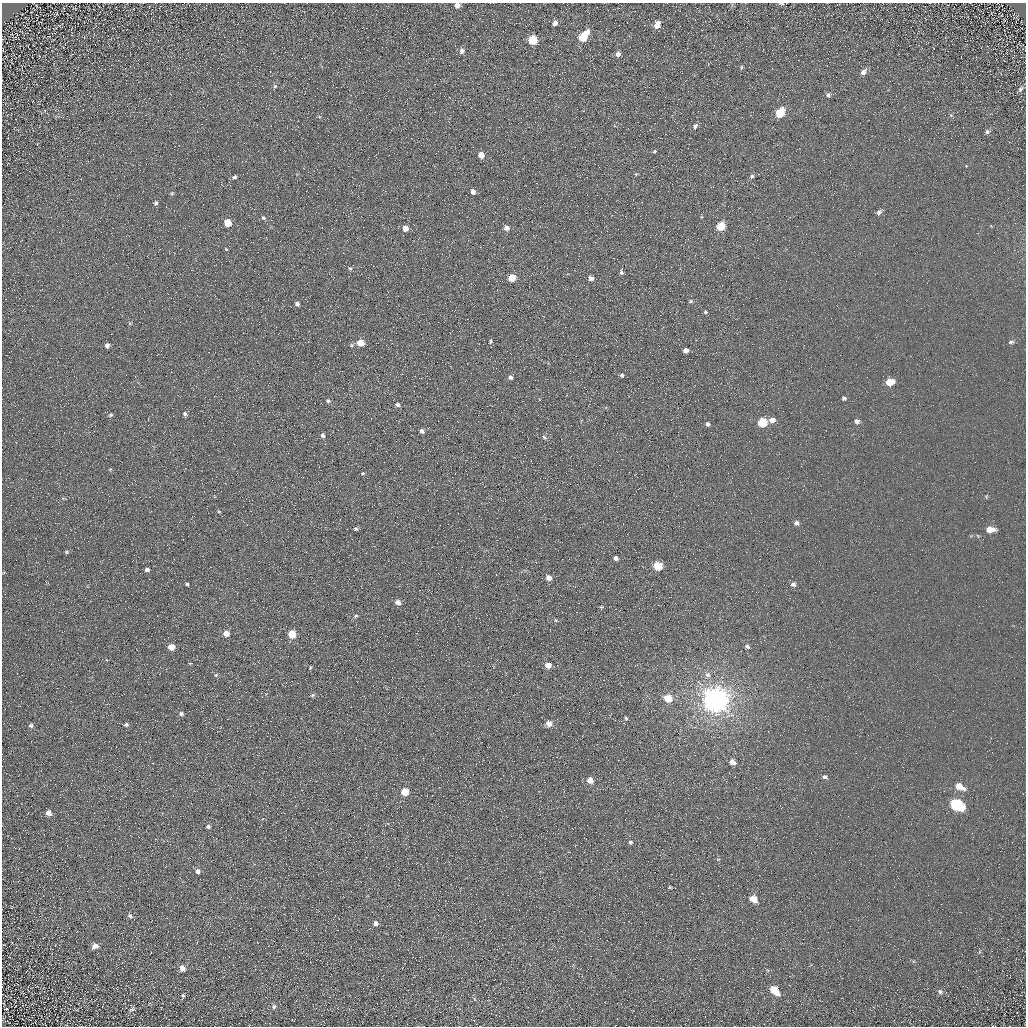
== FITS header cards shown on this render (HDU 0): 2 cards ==
NAXIS1  =                 1024 / Required FITS header
NAXIS2  =                 1024 / Required FITS header

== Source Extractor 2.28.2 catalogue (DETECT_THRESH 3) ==
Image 1024 x 1024 px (HDU 0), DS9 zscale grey, 1 PNG px = 1 image px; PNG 1028 x 1028 px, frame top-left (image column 1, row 1024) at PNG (2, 3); no overlay
Background 5.47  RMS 7.8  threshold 23.4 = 3 sigma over >= 5 px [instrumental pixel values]
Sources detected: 122; all 122 listed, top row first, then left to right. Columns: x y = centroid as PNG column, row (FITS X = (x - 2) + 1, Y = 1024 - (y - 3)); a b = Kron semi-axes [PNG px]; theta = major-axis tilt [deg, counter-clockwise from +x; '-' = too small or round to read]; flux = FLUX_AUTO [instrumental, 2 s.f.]
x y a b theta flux
781 3 7 3 -1 820
457 5 5 5 - 2600
407 11 2 2 - 390
555 23 6 5 - 2100
657 25 7 5 70 4900
587 32 7 6 - 3300
583 37 6 6 - 15000
533 40 6 5 - 19000
462 51 7 6 - 2200
618 54 6 5 - 2300
741 67 7 3 82 590
863 72 8 6 49 2500
275 86 5 5 - 740
1020 89 8 5 45 1300
828 95 6 5 - 1000
780 113 7 5 53 16000
951 116 6 4 -2 680
319 117 5 3 - 470
695 126 7 6 - 1400
987 132 7 6 - 1400
654 151 5 4 - 640
481 155 5 5 - 4600
636 174 4 4 - 600
752 176 6 5 - 1100
234 177 5 4 - 970
473 191 5 4 - 2600
172 193 6 4 -69 730
156 203 6 5 - 990
879 212 7 5 30 1600
263 218 6 4 -42 900
228 223 5 5 - 11000
721 226 6 5 - 17000
406 228 6 5 - 3900
506 228 6 5 - 2700
226 249 5 3 - 390
350 268 5 4 - 760
621 272 7 5 -74 1100
512 278 5 5 - 11000
591 278 5 5 - 2000
690 301 5 4 - 910
297 304 5 4 - 1400
705 312 5 4 - 750
490 341 7 4 76 850
1011 342 7 4 14 990
360 343 6 5 - 7300
107 345 4 4 - 1900
352 345 6 5 - 880
686 350 5 4 - 3200
622 375 4 4 - 1300
510 377 6 6 - 1400
890 382 7 5 13 10000
844 398 5 4 - 1100
328 401 6 5 - 950
397 405 6 5 - 1300
185 414 6 5 - 1300
110 415 4 4 - 860
772 420 6 5 - 3200
857 421 6 5 - 2000
762 422 6 5 - 21000
707 424 5 4 - 1300
422 431 6 5 - 1600
322 435 5 5 - 1400
544 437 7 5 -44 1100
110 469 5 3 - 480
362 473 5 4 - 640
63 498 5 4 - 660
219 511 5 3 - 520
796 523 6 5 - 1700
356 529 5 4 - 900
990 529 8 5 -3 5900
66 552 5 4 - 730
616 558 4 4 - 1800
658 566 6 5 - 18000
147 570 5 4 - 1500
549 578 6 6 - 2900
187 584 4 3 - 770
793 584 7 6 - 1700
398 602 7 6 - 2600
601 607 5 4 - 580
356 616 6 4 20 720
555 620 5 3 - 500
480 622 2 2 - 300
226 633 5 5 - 5200
292 634 5 5 - 15000
747 646 5 5 - 1200
171 647 5 5 - 7300
190 663 4 2 - 380
548 665 5 5 - 5200
310 668 4 3 - 540
216 675 5 4 - 670
707 675 7 7 - 1900
312 695 6 4 27 790
668 698 6 6 - 11000
715 700 8 8 - 830000
181 714 5 5 - 1300
626 718 5 4 - 660
549 723 6 5 - 4000
126 724 5 5 - 1100
31 725 5 5 - 1200
732 762 6 5 - 3400
825 777 6 5 - 1200
590 780 6 5 - 4500
959 786 9 5 -28 7200
405 792 5 5 - 13000
956 805 10 6 -28 59000
49 813 5 5 - 3200
208 827 5 5 - 1100
630 842 5 5 - 950
197 871 5 5 - 2200
670 887 3 3 - 530
753 899 7 5 -39 7000
130 916 6 5 - 1200
375 923 5 5 - 2300
95 946 7 6 - 3300
182 968 6 5 - 3400
774 990 9 6 -49 12000
940 991 8 6 -23 1500
183 995 4 3 - 740
274 1007 6 5 - 1200
6 1009 4 3 - 390
132 1009 9 5 32 1300
2 1020 3 2 - 920
At the frame edge (FLAGS 8, measured only in part): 3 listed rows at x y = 781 3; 457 5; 2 1020